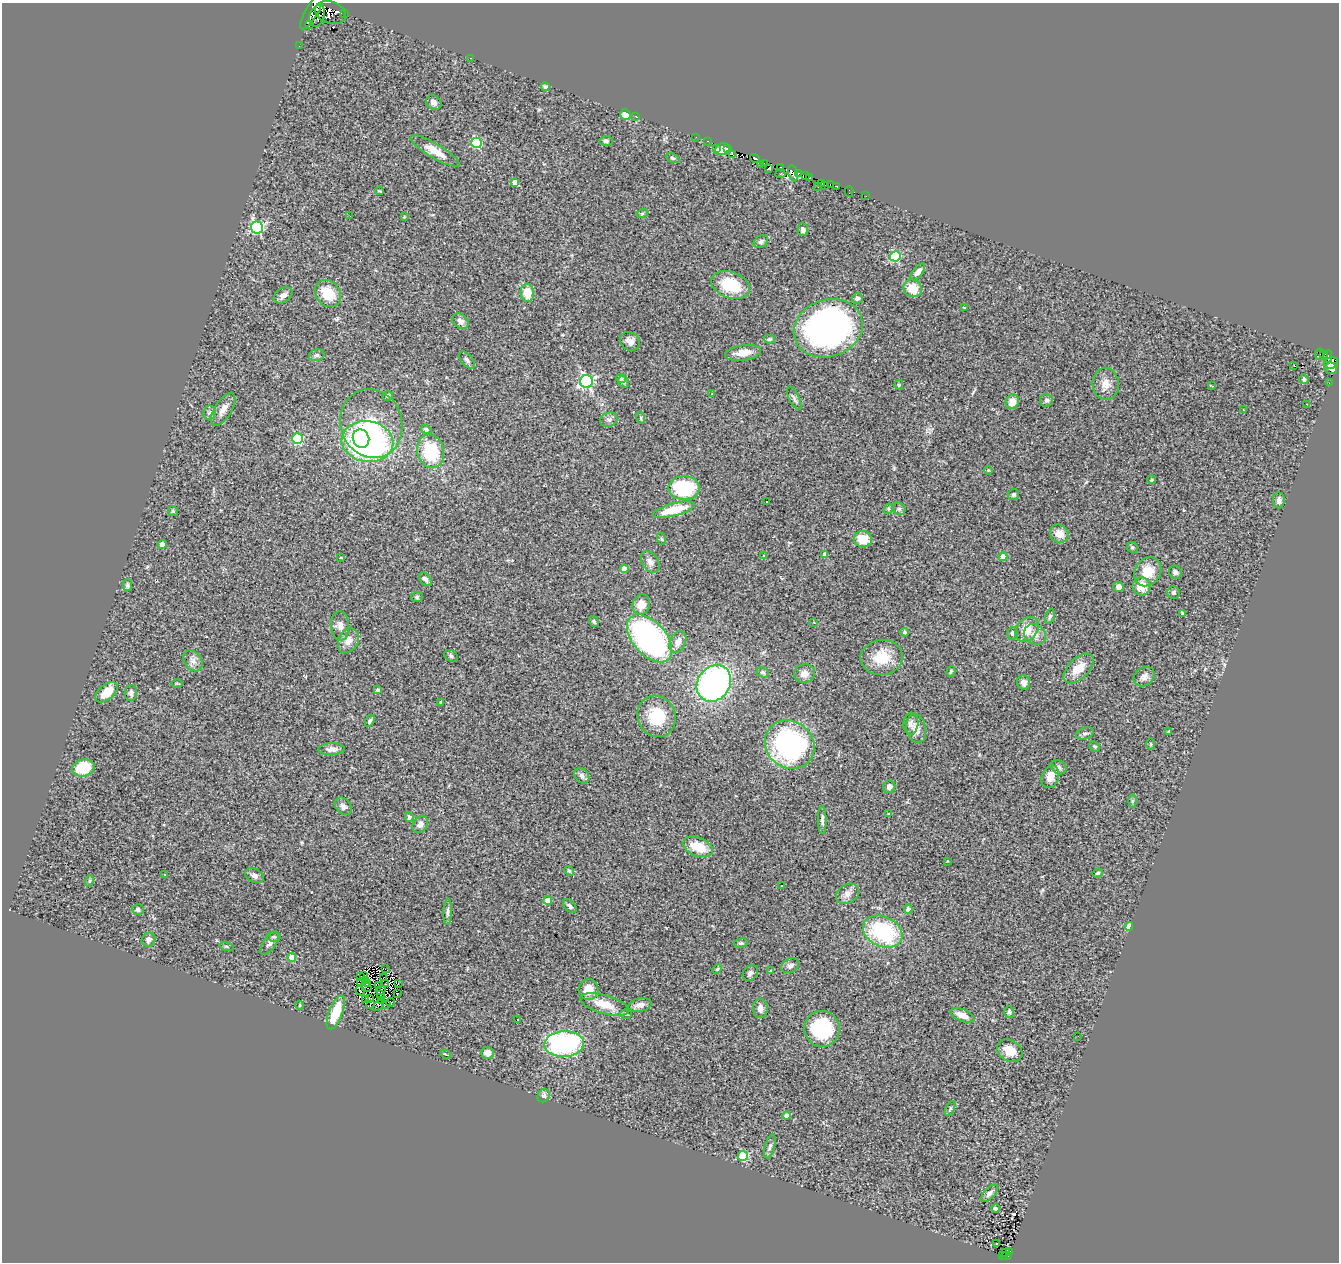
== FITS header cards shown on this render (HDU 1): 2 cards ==
NAXIS1  =                 1337
NAXIS2  =                 1260

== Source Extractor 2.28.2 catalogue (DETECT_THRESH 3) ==
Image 1337 x 1260 px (HDU 1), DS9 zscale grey, 1 PNG px = 1 image px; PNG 1341 x 1264 px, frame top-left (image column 1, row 1260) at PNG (2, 3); each listed source drawn as its Kron ellipse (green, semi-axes under 4 px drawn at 4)
Background 1.28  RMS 0.086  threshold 0.257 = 3 sigma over >= 5 px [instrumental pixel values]
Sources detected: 251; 4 with non-positive FLUX_AUTO (blend fragments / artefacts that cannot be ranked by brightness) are neither listed nor drawn; the other 247 listed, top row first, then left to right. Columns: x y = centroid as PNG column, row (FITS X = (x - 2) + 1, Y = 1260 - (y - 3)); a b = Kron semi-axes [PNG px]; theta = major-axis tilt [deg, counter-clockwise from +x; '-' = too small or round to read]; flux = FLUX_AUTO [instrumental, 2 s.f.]
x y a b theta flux
312 11 21 6 60 630
331 13 16 11 -20 51
344 14 3 2 - 23
317 16 11 7 72 320
309 25 3 2 - 8500
299 46 2 2 - 6.2
470 58 2 2 - 26
545 87 4 4 - 16
434 103 8 6 -41 26
625 114 6 5 - 70
636 116 3 2 - 67
696 137 2 2 - 2.8
606 141 7 5 -1 12
708 141 3 2 - 5.8
477 143 5 5 - 390
716 148 3 3 - 13
728 148 3 2 - 18
722 149 7 6 - 130
435 151 28 7 -31 87
733 155 3 2 - 4.6
673 158 7 4 -26 9.8
755 159 5 3 - 22
761 164 4 3 - 11
765 164 3 3 - 28
781 167 2 2 - 14
769 168 3 3 - 200
793 173 8 4 -75 150
798 173 3 3 - 11
780 174 5 3 - 75
806 176 3 2 - 16
810 177 3 2 - 64
515 182 4 4 - 39
822 183 3 2 - 29
831 185 4 2 - 23
825 186 2 2 - 37
837 186 3 3 - 55
818 187 3 2 - 16
380 191 4 3 - 4.8
849 191 5 2 - 3.7
866 196 2 2 - 3.6
642 214 6 3 19 7.2
350 216 2 2 - 8.2
404 217 4 3 - 5.2
257 228 6 6 - 750
803 230 6 5 - 16
761 242 8 5 32 13
895 256 5 5 - 390
918 272 10 5 51 27
731 285 20 13 -20 220
913 288 9 8 - 96
527 293 9 6 -82 88
328 294 15 12 -50 150
283 295 10 7 34 28
857 298 5 5 - 22
964 307 3 2 - 3.1
460 321 9 6 -42 28
828 328 35 28 20 1900
769 339 6 4 3 9.4
630 341 10 8 -36 35
743 353 18 7 9 67
1319 354 6 2 79 8.6
1324 354 4 3 - 28
317 355 8 6 15 12
1328 356 6 4 83 120
467 360 10 5 -51 17
1331 363 7 5 25 240
1294 366 2 2 - 5.3
1331 368 6 6 - 270
621 378 5 4 - 11
1304 379 5 4 - 10
586 382 6 6 - 1100
624 382 6 5 - 10
1329 383 3 2 - 7.2
1106 384 16 13 -88 61
899 385 5 4 - 7.8
1212 386 3 2 - 5.2
712 394 3 3 - 13
388 396 5 4 - 13
794 398 13 5 -64 16
1047 400 6 6 - 19
1012 402 7 6 - 48
1307 404 2 2 - 2.6
223 409 18 8 58 47
1243 410 3 2 - 8.1
209 413 7 6 - 15
641 418 6 4 -73 6.9
609 420 9 7 23 17
371 423 35 30 -71 390
426 430 5 4 - 15
361 438 9 8 - 350
298 439 5 5 - 290
367 441 26 20 -8 1400
431 451 17 13 -74 270
988 470 4 3 - 5.1
1152 480 4 4 - 11
684 488 16 11 0 430
1014 495 6 5 - 12
1279 500 8 6 90 21
766 502 2 2 - 3.4
888 509 5 3 - 6.1
899 509 7 6 - 12
674 510 21 6 15 170
173 511 5 5 - 8.7
1059 534 9 8 - 59
662 539 6 4 -70 7
863 539 9 8 - 94
162 544 4 4 - 73
1132 547 5 5 - 11
825 555 4 4 - 28
764 556 3 3 - 5.2
1003 557 4 4 - 89
341 558 3 2 - 4
650 562 12 8 -55 31
624 569 4 4 - 68
1148 572 15 12 55 110
1175 572 7 6 - 19
425 579 8 5 -48 20
127 585 6 4 -89 11
1142 586 9 9 - 92
1119 587 5 5 - 30
1173 593 6 6 - 10
417 597 6 5 - 10
641 605 10 8 75 68
1182 613 3 3 - 6.8
1050 617 8 4 72 11
594 622 6 4 -58 9.9
814 622 3 2 - 4
340 626 14 9 -85 34
1027 629 13 10 52 89
905 632 4 3 - 7.9
1013 633 6 5 - 13
1035 634 11 10 - 43
649 638 28 16 -48 1600
348 641 13 9 62 50
678 642 11 7 65 47
451 656 7 5 -31 13
882 658 21 17 3 160
193 661 11 8 -54 34
1078 668 18 10 45 96
951 671 5 4 - 8.2
763 672 6 4 -25 9.3
804 674 10 9 - 41
1144 677 11 9 36 28
1024 682 7 6 - 26
177 683 6 4 -1 5.4
714 683 19 16 55 1700
378 690 4 3 - 14
106 692 13 7 41 92
131 693 8 6 85 17
440 702 2 2 - 4.4
656 716 21 19 -66 210
370 721 6 4 59 12
911 724 11 7 87 23
916 728 14 9 -78 63
1169 732 3 3 - 7.1
1085 733 9 5 20 16
1151 744 6 3 89 5.6
790 745 26 23 -38 1100
1095 746 5 4 - 8.6
331 749 13 6 2 29
1059 767 8 6 -34 17
83 768 11 8 15 170
582 776 9 6 -51 21
1050 777 12 8 72 53
889 787 6 6 - 31
1132 801 6 4 89 8.2
343 806 10 7 -48 23
889 814 3 3 - 4.5
409 817 5 4 - 18
822 820 14 4 -89 20
420 824 9 7 53 26
698 847 15 9 -21 130
947 861 3 2 - 3.4
569 871 5 4 - 6.7
1098 873 5 4 - 9.5
165 875 2 2 - 4.1
254 876 10 6 -28 23
89 881 6 4 71 7.2
781 886 2 2 - 3.8
847 894 12 9 32 38
548 900 4 4 - 43
570 906 8 5 -46 14
138 909 6 5 - 15
908 909 4 4 - 22
448 912 13 4 88 17
1129 926 4 4 - 98
883 932 20 15 -24 500
274 937 7 5 -12 9.1
149 940 7 6 - 26
270 943 13 6 53 21
741 943 7 4 10 10
227 946 7 3 -19 6.2
292 957 4 4 - 95
790 966 9 7 28 19
385 969 2 2 - 2.2
717 969 5 4 - 7
771 971 4 4 - 6.4
750 973 9 6 47 18
364 975 3 2 - 1.3
360 976 3 2 - 4
383 978 4 2 - 4.9
365 980 3 2 - 3.8
361 982 3 2 - 1.9
367 983 3 2 - 2.2
398 983 2 2 - 1.8
385 984 2 2 - 3.3
378 985 4 2 - 4.9
366 987 6 2 -33 0.11
589 989 10 10 - 85
381 990 5 2 - 0.93
360 991 5 3 - 12
398 994 3 3 - 9.1
380 995 2 2 - 3.6
366 999 3 2 - 3.5
370 999 2 2 - 4.5
381 1000 3 2 - 3.5
391 1002 4 2 - 6.6
605 1004 25 9 -16 120
300 1005 4 3 - 5.3
370 1005 3 2 - 360
386 1005 3 2 - 4.5
640 1005 12 7 12 32
378 1006 6 2 37 4.3
760 1008 9 7 -85 30
336 1012 18 6 69 200
1009 1012 6 5 - 12
626 1014 6 5 - 8.8
962 1015 12 6 -21 59
518 1020 2 2 - 4
822 1029 18 17 - 350
1078 1036 2 2 - 4.1
564 1044 20 13 3 880
1010 1051 13 10 -32 87
488 1053 6 6 - 31
445 1054 5 2 - 6
544 1096 7 6 - 14
950 1109 8 4 64 10
787 1116 4 4 - 30
770 1146 12 5 76 15
743 1156 5 5 - 320
989 1193 10 5 46 24
996 1208 4 3 - 15
997 1244 3 3 - 14
1009 1251 3 2 - 23
1006 1253 4 2 - 26
1002 1255 3 2 - 20
1006 1256 5 3 - 29
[4 non-positive-flux detections neither listed nor drawn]